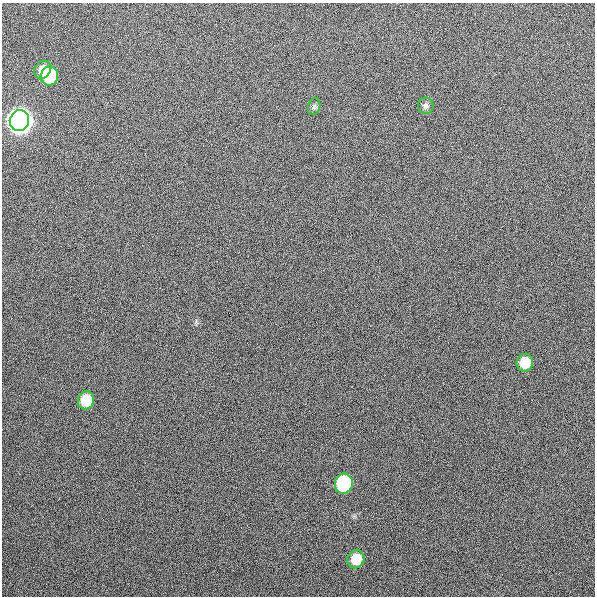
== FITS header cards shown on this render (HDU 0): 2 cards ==
NAXIS1  =                  593
NAXIS2  =                  594

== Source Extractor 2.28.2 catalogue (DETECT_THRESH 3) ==
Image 593 x 594 px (HDU 0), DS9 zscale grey, 1 PNG px = 1 image px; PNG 597 x 598 px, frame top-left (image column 1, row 594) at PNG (2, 3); each listed source drawn as its Kron ellipse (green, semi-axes under 4 px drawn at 4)
Background 921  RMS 12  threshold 37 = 3 sigma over >= 5 px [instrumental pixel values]
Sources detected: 9; all 9 listed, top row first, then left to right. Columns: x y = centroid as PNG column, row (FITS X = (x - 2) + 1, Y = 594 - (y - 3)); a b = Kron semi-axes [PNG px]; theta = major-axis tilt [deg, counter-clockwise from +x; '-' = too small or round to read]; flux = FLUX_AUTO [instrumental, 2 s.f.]
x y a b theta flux
42 70 10 8 56 8.4e+03
49 76 9 8 - 5.0e+04
426 106 8 8 - 2.8e+03
314 107 8 6 74 2.1e+03
19 121 10 9 - 1.5e+06
525 363 9 8 - 1.9e+04
86 400 9 8 - 2.2e+04
344 484 10 9 - 9.9e+04
356 559 9 8 - 1.7e+04

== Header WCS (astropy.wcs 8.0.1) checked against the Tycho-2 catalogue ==
Header WCS as astropy/WCSLIB reads it (applying the file's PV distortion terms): RA---TAN/DEC--TAN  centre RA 02:20:05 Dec -22:04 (35.02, -22.07 deg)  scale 1.01 arcsec/px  FOV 10.0' x 10.0'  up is -179 deg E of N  parity flipped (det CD > 0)
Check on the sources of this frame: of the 9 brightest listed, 3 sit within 2.0 arcsec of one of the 5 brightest Tycho-2 stars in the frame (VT <= 11.73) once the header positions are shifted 1.20 arcsec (0.88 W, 0.82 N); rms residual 1.10 arcsec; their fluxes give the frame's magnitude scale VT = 23.78 - 2.5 log10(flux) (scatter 0.43 mag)
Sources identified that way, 3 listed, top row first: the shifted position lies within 2.0 arcsec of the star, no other Tycho-2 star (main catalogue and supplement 1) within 4.0 arcsec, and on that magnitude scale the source's flux lands within +1.5 / -3 mag of the star's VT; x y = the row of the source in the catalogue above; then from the Tycho-2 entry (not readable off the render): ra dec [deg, ICRS J2000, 3 dp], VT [Tycho-2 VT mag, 2 dp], TYC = Tycho-2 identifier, HIP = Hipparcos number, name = IAU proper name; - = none
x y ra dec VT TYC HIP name
49 76 35.094 -22.132 11.07 5861-1967-1 - -
19 121 35.103 -22.120 8.34 5861-1118-1 10909 -
344 484 35.007 -22.016 11.73 5861-1081-1 - -